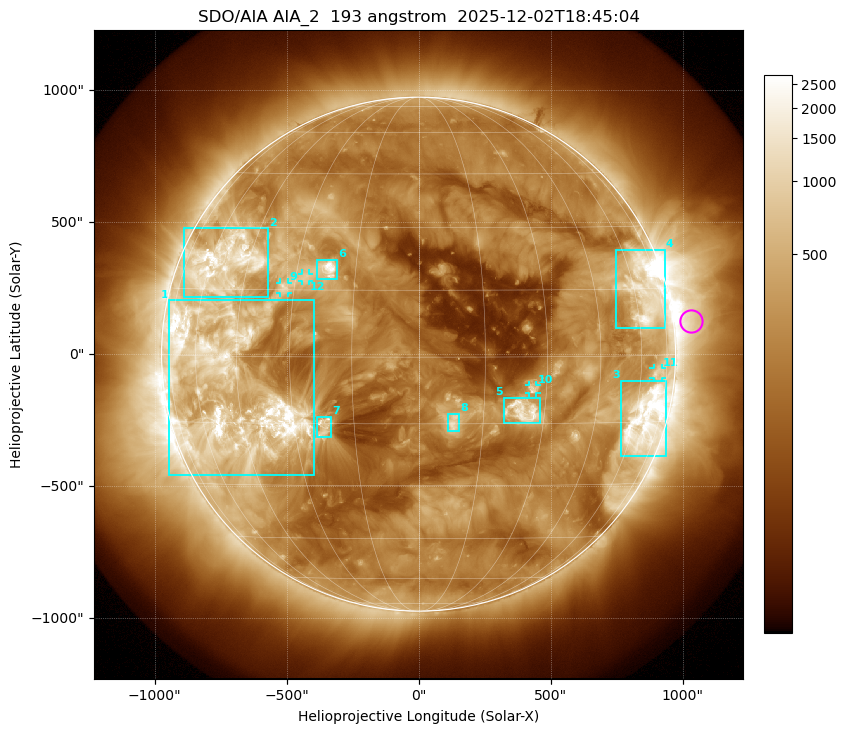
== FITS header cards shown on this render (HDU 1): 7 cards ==
TELESCOP= 'SDO/AIA '           / For AIA: SDO/AIA
INSTRUME= 'AIA_2   '           / For AIA: AIA_ATA1, AIA_ATA2, AIA_ATA3 or AIA_AT
WAVELNTH=                  193 / [angstrom] Wavelength
WAVEUNIT= 'angstrom'           / Wavelength unit: angstrom
DATE-OBS= '2025-12-02T18:45:04.843' / [ISO] Date when observation started; ISO 8
CTYPE1  = 'HPLN-TAN'           / CTYPE1: HPLN
CTYPE2  = 'HPLT-TAN'           / CTYPE2: HPLT

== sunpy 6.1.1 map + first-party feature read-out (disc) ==
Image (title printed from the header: SDO/AIA AIA_2  193 angstrom  2025-12-02T18:45:04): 1024 x 1024 px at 2.4 arcsec/px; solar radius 974 arcsec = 406 px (full disc in frame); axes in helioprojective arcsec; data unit not stated in the header (colour bar unlabelled)
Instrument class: DISC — disc imager (sunpy class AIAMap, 193 A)
Bright regions (active regions / flare kernels): reference = the median radial profile (limb darkening/brightening removed); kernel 9 px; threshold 5 sigma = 587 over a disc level ~209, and >= 1.15x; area >= 12 px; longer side >= 10 px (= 24 arcsec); searched inside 0.97 R_sun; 12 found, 12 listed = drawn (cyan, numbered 1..; 4 of them under ~33 arcsec drawn as corner ticks so the feature stays visible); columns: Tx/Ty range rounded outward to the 5 arcsec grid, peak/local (2 s.f.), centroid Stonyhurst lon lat
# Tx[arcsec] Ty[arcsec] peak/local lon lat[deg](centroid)
1 -945..-395 -460..205 16 -48 -8
2 -890..-565 215..480 13 -54 +21
3 765..940 -385..-100 15 +65 -15
4 745..935 95..395 10 +65 +15
5 325..460 -260..-165 11 +25 -12
6 -390..-310 285..360 18 -22 +20
7 -385..-330 -315..-235 8.4 -22 -16
8 110..155 -295..-225 8.4 +8 -15
9 -525..-495 230..270 5.2 -33 +16
10 420..450 -150..-115 8.2 +27 -7
11 890..925 -90..-50 4.4 +68 -4
12 -445..-415 275..305 4.3 -27 +18
Off-limb structures (1.02-1.3 R_sun): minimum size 162 px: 3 found; the strongest spans PA ~245..300 deg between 1.02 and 1.3 R_sun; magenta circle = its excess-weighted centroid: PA ~275 deg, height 1.07 R_sun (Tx ~1030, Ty ~125 arcsec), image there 3.2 x the reference